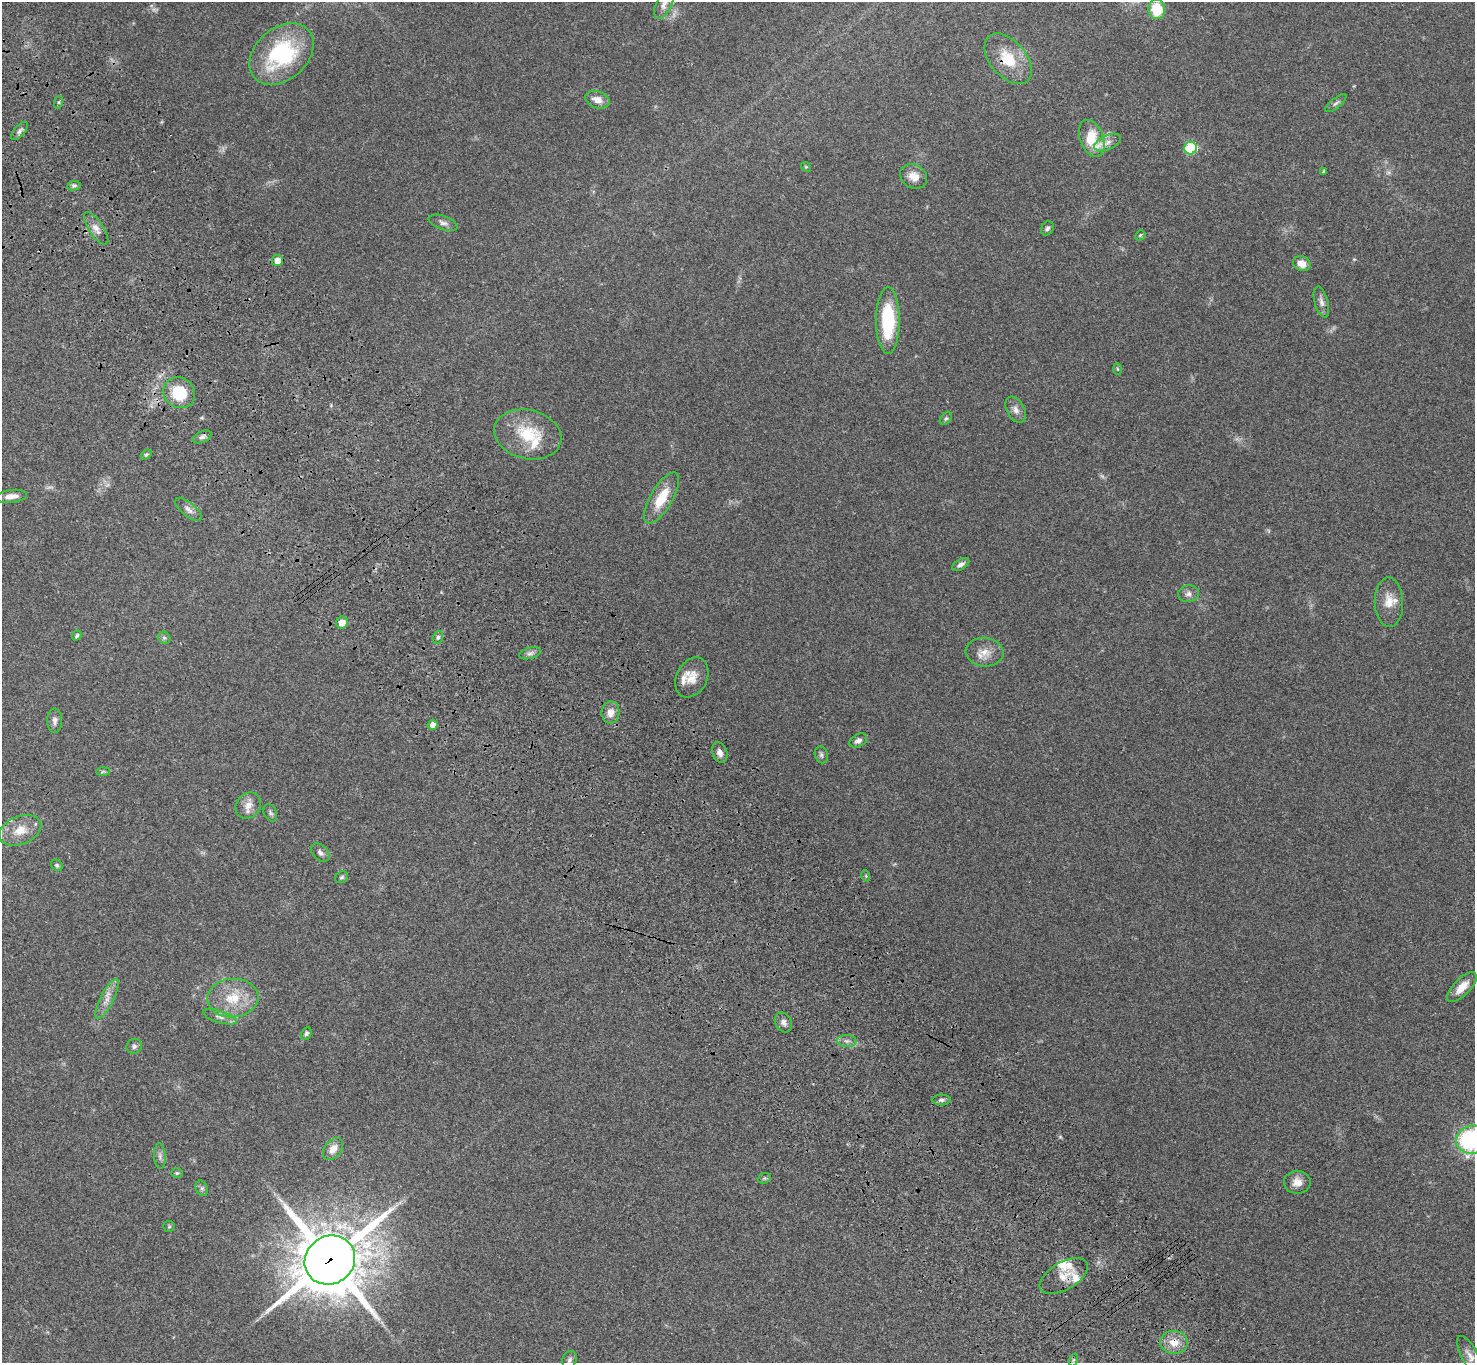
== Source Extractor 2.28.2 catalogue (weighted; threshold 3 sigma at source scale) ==
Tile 11 of 4 x 4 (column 3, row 3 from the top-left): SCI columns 3050-4522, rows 1743-3103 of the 6096 x 6070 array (HDU 1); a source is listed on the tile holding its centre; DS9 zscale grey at full resolution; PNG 1477 x 1365 px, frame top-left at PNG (2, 2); each listed source drawn as its Kron ellipse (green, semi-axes under 4 px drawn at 4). Shown black and unused: <1% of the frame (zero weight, under 3 of 4 exposures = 6% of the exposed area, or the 3 px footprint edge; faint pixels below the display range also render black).
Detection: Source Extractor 2.28.2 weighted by HDU 2 'WHT'; one run over the whole footprint, this tile lists its part. Background 0.0448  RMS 0.0054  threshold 0.0245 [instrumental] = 3 sigma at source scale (4.5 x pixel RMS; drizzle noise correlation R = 1.50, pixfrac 1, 0.05/0.05 arcsec/px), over >= 5 px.
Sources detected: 89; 4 too faint to see at this stretch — neither listed nor drawn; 5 inside a brighter listed object's ellipse — not listed separately; the other 80 listed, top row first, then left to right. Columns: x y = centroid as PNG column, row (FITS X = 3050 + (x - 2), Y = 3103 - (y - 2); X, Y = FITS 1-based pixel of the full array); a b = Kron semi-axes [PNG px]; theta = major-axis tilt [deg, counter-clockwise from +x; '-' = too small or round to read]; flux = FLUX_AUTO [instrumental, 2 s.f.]
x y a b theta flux
664 4 15 7 63 3.1
1157 9 10 8 -83 17
281 54 36 26 41 51
1008 59 30 18 -49 16
598 100 12 8 -20 4.6
59 102 6 4 71 0.73
1336 103 13 5 39 1.5
20 131 11 5 49 1.6
1092 138 19 11 -69 17
1107 142 14 7 24 3.3
1190 148 6 6 - 39
806 167 5 4 - 0.59
1324 171 4 3 - 0.64
914 176 14 11 -31 5.4
74 186 7 4 7 1.1
443 223 15 7 -19 2.4
96 228 19 7 -56 3.8
1047 228 7 6 - 1.5
1140 235 6 4 45 0.66
278 260 5 5 - 5.2
1302 263 9 7 -26 5.2
1321 302 16 6 -74 2.7
888 321 33 11 90 35
1117 369 5 3 - 0.56
179 393 16 15 - 22
1016 410 14 8 -61 3.1
946 419 7 5 48 0.98
528 434 34 24 -14 24
202 437 10 5 24 1.6
146 455 6 4 37 0.81
11 496 16 6 7 3.9
661 498 29 11 59 15
188 509 16 6 -40 2.8
961 564 9 5 32 2.2
1189 594 10 8 10 2.5
1389 602 25 14 -88 8.6
342 623 6 6 - 5.3
77 636 5 4 - 0.8
438 637 6 5 - 1.2
164 638 7 5 -43 1.1
985 652 19 14 -6 6.6
530 653 11 5 15 1.9
692 677 21 15 63 7.4
610 712 11 9 86 4.6
55 721 12 7 -90 2.2
432 725 5 5 - 3.5
858 741 9 6 28 2.1
720 753 10 7 -68 3.2
821 755 8 6 -73 1.3
103 771 7 4 2 0.8
248 805 14 12 47 5.1
270 813 9 6 -66 1.3
20 830 22 14 22 9.3
320 853 11 7 -45 2.1
57 865 6 5 - 0.95
866 876 6 3 -72 0.58
342 877 7 5 30 0.98
1462 987 19 8 46 7
233 998 25 19 4 17
107 999 22 6 63 4.7
220 1017 17 6 -17 2.7
783 1022 10 8 -59 2.3
306 1033 6 5 - 1.3
847 1041 10 6 -2 1.9
134 1046 8 7 - 1.6
941 1100 9 5 0 1.4
1472 1140 16 14 16 73
333 1149 12 8 51 4.9
160 1156 13 6 -86 2
177 1173 6 5 - 0.84
764 1178 7 5 19 0.77
1297 1182 13 11 0 5.3
202 1188 8 6 -69 1.2
169 1226 6 5 - 0.74
330 1260 26 24 35 3300
1064 1276 26 14 30 7.7
1174 1342 14 11 -4 6.8
1470 1356 22 8 -62 3.7
569 1360 9 7 66 1.6
1073 1360 6 4 71 0.79
Overlapping masked pixels (flux is a lower limit): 4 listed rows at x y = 1008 59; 330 1260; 1064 1276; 1174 1342
Isophote crosses this tile's border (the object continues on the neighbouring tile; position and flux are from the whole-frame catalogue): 2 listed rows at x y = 664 4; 1472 1140